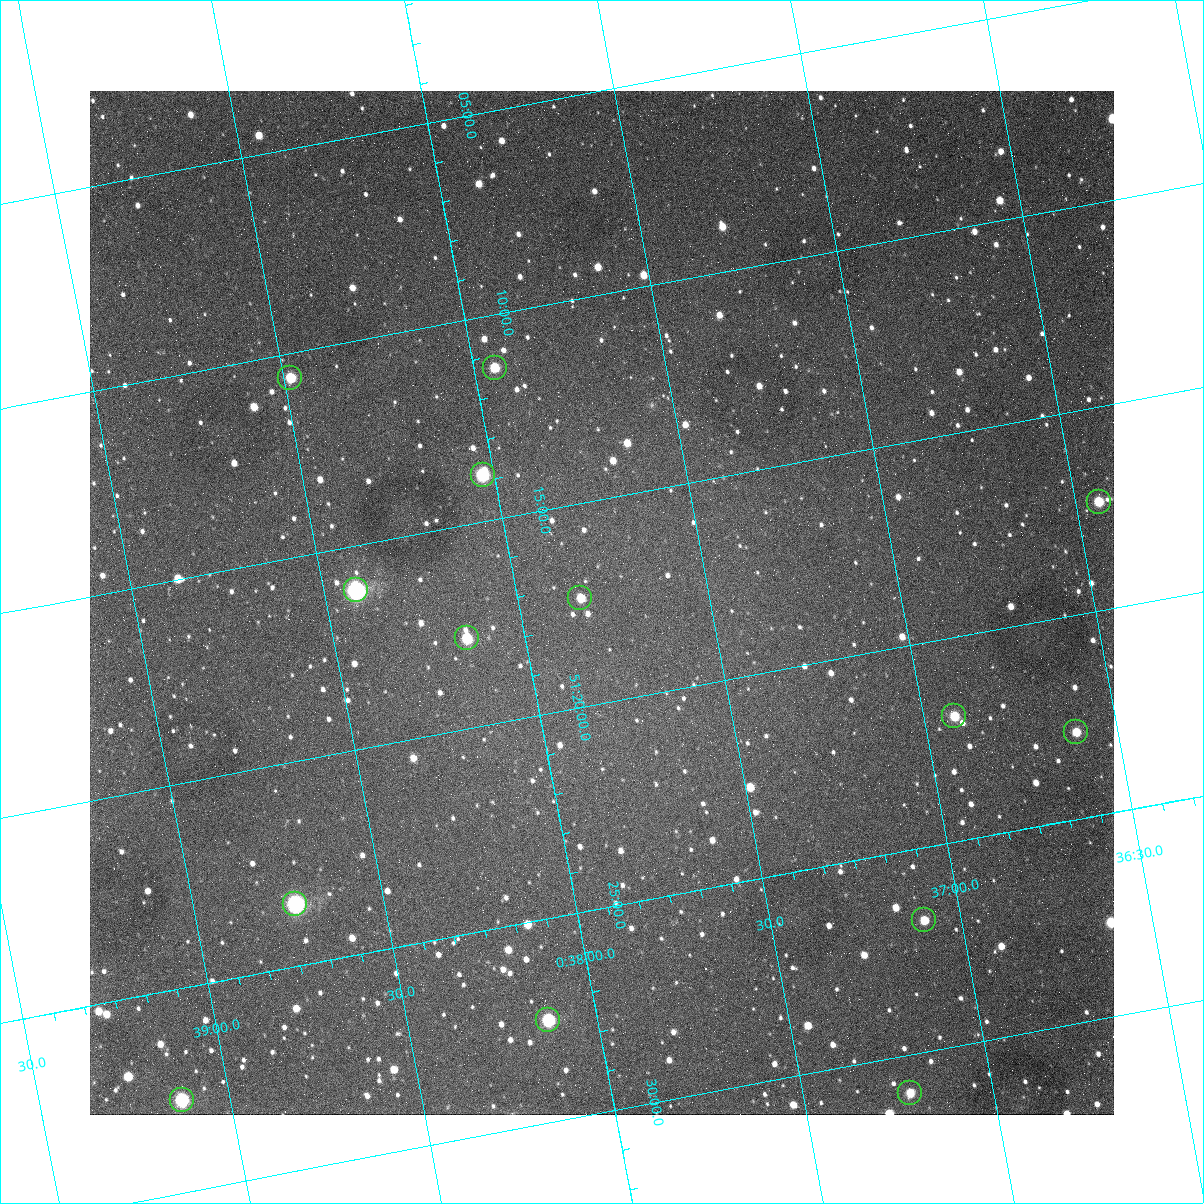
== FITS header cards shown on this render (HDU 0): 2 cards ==
NAXIS1  =                 1024
NAXIS2  =                 1024

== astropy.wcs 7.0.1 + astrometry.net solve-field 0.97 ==
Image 1024 x 1024 px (HDU 0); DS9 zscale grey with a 90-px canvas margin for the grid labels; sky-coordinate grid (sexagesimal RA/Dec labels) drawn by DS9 from the SOLVED WCS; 14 Tycho-2 reference stars matched to detected sources circled (green)
Header WCS: none
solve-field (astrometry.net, Tycho-2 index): SOLVED blind (the file carries no WCS)
Solved WCS: RA---TAN-SIP/DEC--TAN-SIP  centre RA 00:37:47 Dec +51:18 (9.45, +51.29 deg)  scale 1.49 arcsec/px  FOV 25.5' x 25.5'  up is -169 deg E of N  parity flipped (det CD > 0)
(file carries no celestial WCS; the grid is the blind solution)
Tycho-2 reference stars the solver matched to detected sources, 14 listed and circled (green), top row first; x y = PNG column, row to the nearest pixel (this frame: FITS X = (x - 90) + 1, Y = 1024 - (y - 91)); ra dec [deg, ICRS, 3 dp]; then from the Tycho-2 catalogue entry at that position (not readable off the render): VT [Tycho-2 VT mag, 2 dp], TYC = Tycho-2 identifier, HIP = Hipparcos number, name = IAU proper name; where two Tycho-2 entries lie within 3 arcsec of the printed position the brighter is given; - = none
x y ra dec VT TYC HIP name
495 368 9.486 +51.188 10.87 3261-2086-1 - -
290 378 9.620 +51.177 10.71 3261-2090-1 - -
483 475 9.507 +51.231 9.24 3261-2068-1 - -
1099 502 9.110 +51.289 10.95 3261-2033-1 - -
356 590 9.604 +51.268 7.70 3261-1879-1 3018 -
580 598 9.459 +51.289 11.04 3261-1703-1 - -
467 638 9.538 +51.296 10.24 3261-1493-1 - -
954 716 9.229 +51.365 11.03 3261-2198-1 - -
1076 732 9.152 +51.381 11.06 3261-1519-1 - -
295 904 9.683 +51.391 7.88 3261-1837-1 - -
924 920 9.274 +51.446 10.91 3261-1253-1 - -
548 1020 9.532 +51.458 9.03 3261-1423-1 - -
910 1093 9.305 +51.516 11.13 3261-2117-1 - -
182 1100 9.782 +51.462 9.45 3261-1155-1 - -